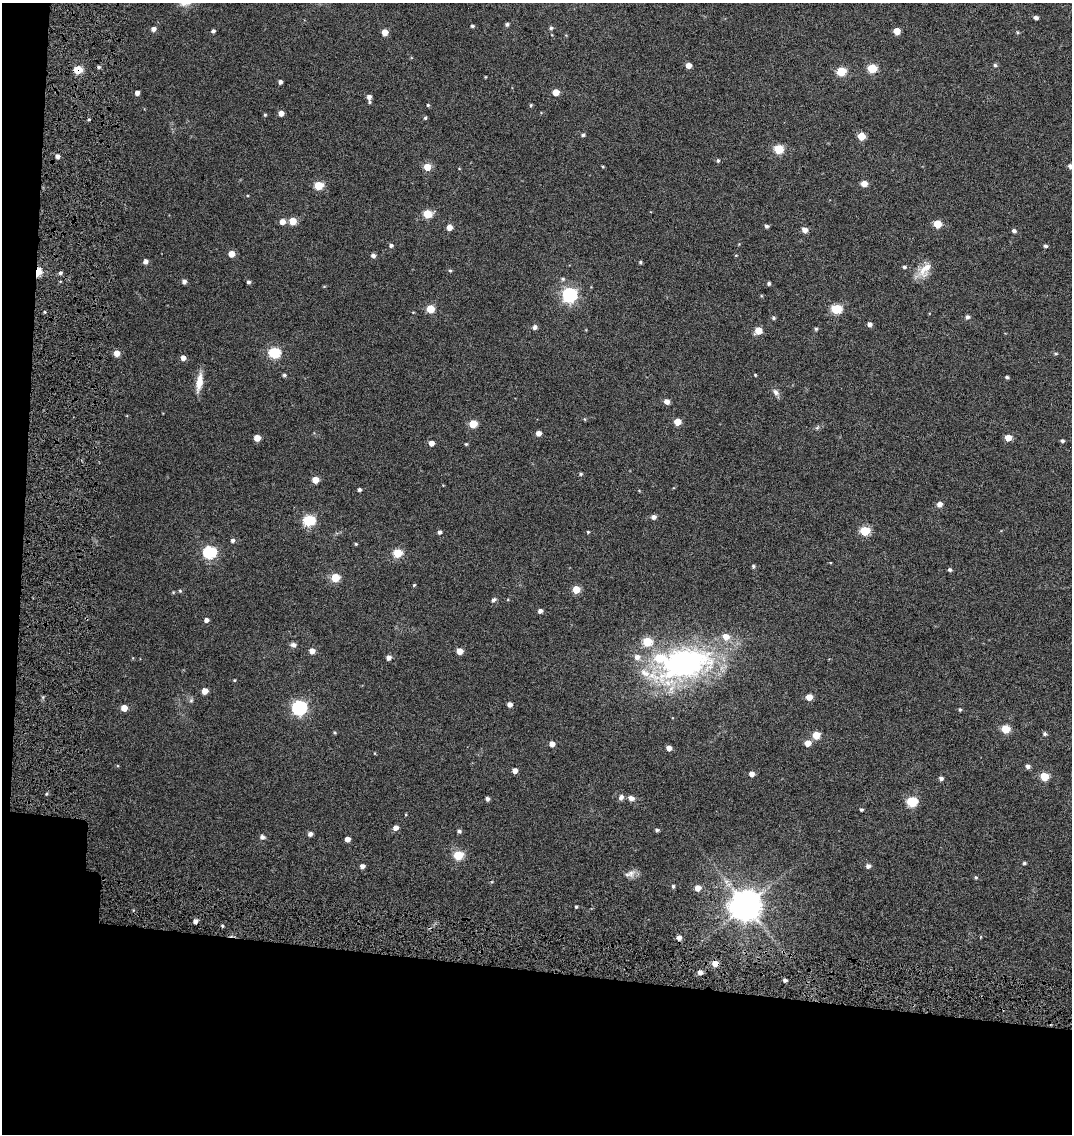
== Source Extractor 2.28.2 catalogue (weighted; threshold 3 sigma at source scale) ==
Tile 3 of 2 x 2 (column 1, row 2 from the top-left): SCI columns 221-1290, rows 116-1247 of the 2589 x 2496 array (HDU 1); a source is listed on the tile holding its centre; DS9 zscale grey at full resolution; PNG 1074 x 1136 px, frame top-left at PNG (2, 3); no overlay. Shown black and unused: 17% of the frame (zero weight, under 4 of 7 exposures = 17% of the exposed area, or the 3 px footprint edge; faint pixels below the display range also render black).
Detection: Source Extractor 2.28.2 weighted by HDU 2 'WHT'; one run over the whole footprint, this tile lists its part. Background 0.0315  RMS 0.0066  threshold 0.0269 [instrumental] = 3 sigma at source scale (4.09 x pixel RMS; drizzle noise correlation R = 1.36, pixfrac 0.8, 0.0396/0.0396 arcsec/px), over >= 5 px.
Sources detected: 166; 3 cosmic-ray / hot-pixel residue — not listed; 4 inside a brighter listed object's ellipse — not listed separately; the other 159 listed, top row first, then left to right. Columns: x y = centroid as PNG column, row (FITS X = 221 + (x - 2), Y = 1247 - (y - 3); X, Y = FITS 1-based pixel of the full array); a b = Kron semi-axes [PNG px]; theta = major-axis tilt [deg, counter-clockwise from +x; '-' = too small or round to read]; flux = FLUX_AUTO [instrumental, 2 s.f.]
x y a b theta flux
1036 18 5 4 - 2
507 24 4 4 - 1.3
472 26 4 4 - 0.99
551 28 5 4 - 1.1
153 29 5 5 - 2.5
213 31 4 3 - 1.3
897 31 5 5 - 9.1
385 32 5 5 - 7.5
1017 32 5 3 - 0.62
688 65 5 4 - 4.6
995 65 5 4 - 1.1
872 68 5 5 - 25
78 70 5 5 - 22
841 71 5 5 - 26
485 77 4 3 - 0.42
280 82 4 4 - 1.9
556 92 5 5 - 9.2
137 93 4 4 - 2.8
369 97 6 5 - 3.2
428 105 4 4 - 0.71
531 105 5 4 - 0.71
281 113 4 4 - 3.9
265 115 5 4 - 0.69
425 118 4 4 - 0.87
583 135 5 4 - 1
861 136 5 5 - 14
779 149 5 5 - 29
58 156 4 4 - 2.4
718 161 5 5 - 1
1070 166 5 5 - 2.1
427 167 5 5 - 10
864 184 5 5 - 6.1
318 185 5 5 - 23
427 214 5 5 - 20
293 221 5 5 - 11
282 222 5 5 - 4.7
937 224 5 5 - 15
766 226 4 4 - 1.4
449 227 5 5 - 5.1
804 230 5 5 - 3.8
1014 231 5 4 - 1.5
391 245 5 4 - 1.5
1045 246 4 4 - 1.1
231 254 5 5 - 6.4
373 255 5 5 - 1.9
736 255 5 3 - 0.47
146 261 5 5 - 2.6
640 262 4 4 - 0.91
904 267 5 4 - 1.2
450 270 5 4 - 0.78
925 270 24 12 53 8.1
38 272 6 4 77 26
60 273 5 4 - 1.4
563 279 6 5 - 1
184 281 5 4 - 2.2
248 282 4 4 - 1.2
769 283 4 4 - 1.1
570 295 6 6 - 130
430 309 5 5 - 16
836 309 6 5 - 36
967 317 5 5 - 1.9
773 318 5 5 - 0.99
869 324 4 4 - 2.4
535 327 5 5 - 2.1
816 329 4 4 - 0.88
758 331 5 5 - 11
117 353 5 5 - 6.1
274 353 6 5 - 56
1056 354 6 3 0 0.75
183 358 5 5 - 3.4
284 375 4 4 - 1.1
755 375 3 3 - 0.52
1007 377 3 3 - 1.1
199 382 23 7 80 7.4
776 392 10 6 -46 2.4
667 401 5 4 - 4
677 422 5 5 - 9.3
473 424 5 5 - 16
817 427 7 5 32 1.1
538 433 5 5 - 3.3
257 438 5 5 - 8.7
1008 438 5 4 - 9.3
1062 441 4 4 - 1.2
431 443 4 4 - 4.1
466 444 4 3 - 0.73
581 474 4 4 - 0.87
315 480 5 4 - 9
359 490 4 4 - 1.3
940 504 5 5 - 3.5
654 517 5 5 - 2.6
309 520 6 5 - 58
865 531 5 5 - 31
439 532 5 4 - 1.5
588 532 3 3 - 0.65
233 540 5 5 - 1.4
356 544 4 3 - 0.7
209 552 6 6 - 81
397 553 5 5 - 25
753 566 5 4 - 1.1
950 570 5 4 - 1.1
335 578 5 5 - 22
414 585 5 3 - 0.53
576 589 5 5 - 13
180 591 5 4 - 0.73
493 600 7 5 38 1.6
540 611 4 4 - 2.1
206 620 5 4 - 2.3
293 645 9 6 -3 1.9
312 651 5 4 - 5
459 651 5 5 - 7
388 657 4 4 - 3.1
684 663 76 38 19 150
234 680 4 3 - 0.49
205 691 5 4 - 6.7
809 697 5 5 - 7.3
191 700 6 5 - 1.1
510 704 4 4 - 2.8
124 708 5 5 - 7.9
299 708 6 6 - 130
960 710 5 4 - 0.73
1005 729 5 5 - 20
334 733 4 4 - 0.74
1045 734 5 5 - 1.1
816 735 5 5 - 13
808 743 5 5 - 6.1
552 744 4 4 - 4
669 748 4 4 - 3.9
1028 766 5 5 - 1.9
515 771 4 4 - 3.9
751 774 4 4 - 4
1044 776 5 5 - 18
941 778 5 4 - 1.8
46 794 4 3 - 0.7
621 797 8 7 - 1.9
631 798 6 5 - 3.1
487 799 4 4 - 1.9
912 802 5 5 - 42
861 810 4 4 - 0.93
395 828 5 5 - 3.3
657 830 5 4 - 1.1
459 831 5 5 - 1.4
310 834 4 4 - 2.4
262 837 8 6 -12 1.6
347 839 4 4 - 3.9
458 855 5 5 - 28
1024 863 4 3 - 0.91
362 866 5 4 - 2.4
868 866 5 5 - 2.2
631 873 12 11 - 3.6
976 877 5 4 - 0.73
673 886 5 4 - 1
698 888 5 5 - 5.6
746 906 9 9 - 1100
576 907 3 3 - 0.76
195 921 4 4 - 2.7
679 938 5 5 - 3.3
715 964 5 4 - 8.3
700 972 5 5 - 3
785 980 4 3 - 1.4
Overlapping masked pixels (flux is a lower limit): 3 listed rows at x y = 78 70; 38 272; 715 964
Isophote crosses this tile's border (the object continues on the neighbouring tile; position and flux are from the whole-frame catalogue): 1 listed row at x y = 1070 166